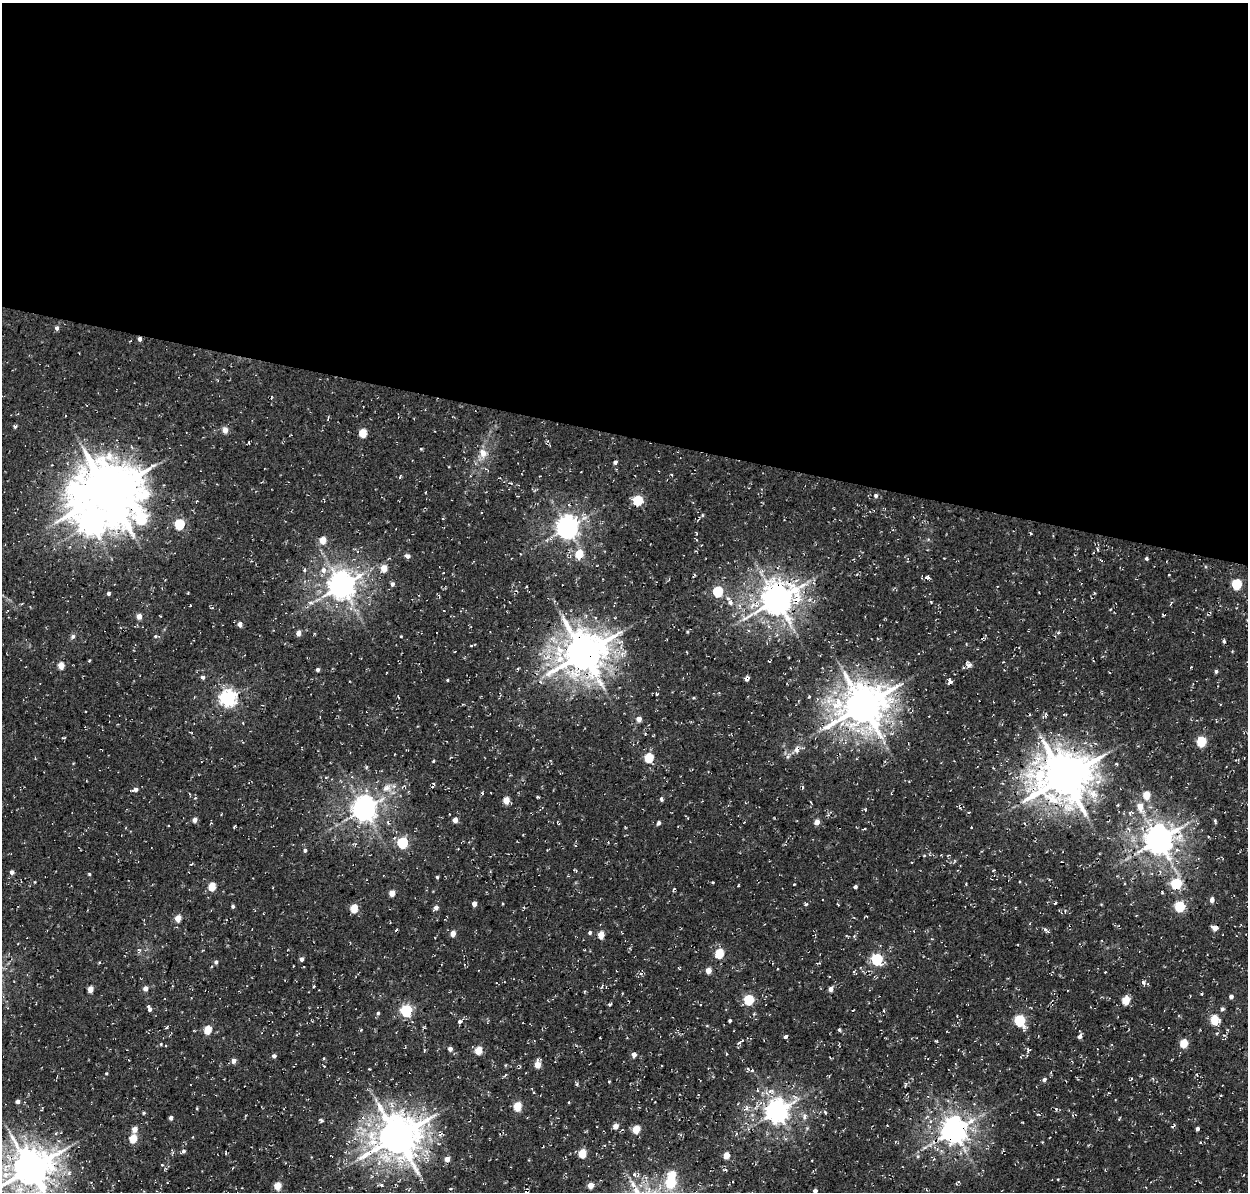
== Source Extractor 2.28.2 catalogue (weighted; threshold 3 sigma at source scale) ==
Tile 3 of 4 x 4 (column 3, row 1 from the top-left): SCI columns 2628-3873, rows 3893-5082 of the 5246 x 5340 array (HDU 1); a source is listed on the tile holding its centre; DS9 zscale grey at full resolution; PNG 1250 x 1194 px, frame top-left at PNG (2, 3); no overlay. Shown black and unused: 36% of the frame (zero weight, under 3 of 4 exposures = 8% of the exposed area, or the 3 px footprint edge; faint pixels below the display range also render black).
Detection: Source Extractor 2.28.2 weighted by HDU 2 'WHT'; one run over the whole footprint, this tile lists its part. Background 0.00446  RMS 0.0022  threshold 0.00995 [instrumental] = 3 sigma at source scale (4.5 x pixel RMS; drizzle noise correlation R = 1.50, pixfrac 1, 0.0396/0.0396 arcsec/px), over >= 5 px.
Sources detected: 214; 2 inside a brighter object's white glare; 5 cosmic-ray / hot-pixel residue — not listed; the other 207 listed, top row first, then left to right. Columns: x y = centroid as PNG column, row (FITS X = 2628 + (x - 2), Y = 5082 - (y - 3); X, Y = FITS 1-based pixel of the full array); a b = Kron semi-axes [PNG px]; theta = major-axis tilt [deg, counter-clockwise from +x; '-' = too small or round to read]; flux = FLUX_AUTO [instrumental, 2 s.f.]
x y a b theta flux
57 328 5 4 - 0.7
140 339 4 4 - 0.78
15 426 4 4 - 0.49
225 430 5 4 - 2.1
363 433 5 5 - 7
421 448 5 3 - 0.21
483 453 13 9 -70 2.2
615 462 4 4 - 0.63
400 477 6 3 81 0.25
108 492 21 18 7 1100
876 496 5 4 - 0.53
638 500 6 5 - 14
702 515 5 4 - 0.32
141 519 13 10 51 24
91 524 11 9 -25 160
179 524 5 5 - 15
567 528 8 7 - 170
696 533 5 2 - 0.18
1031 533 3 3 - 0.2
323 540 5 4 - 3.6
579 554 6 5 - 5.4
408 556 6 5 - 0.86
1146 558 4 4 - 0.37
1101 560 6 3 -37 0.24
384 568 5 5 - 3.6
323 570 8 7 - 1.3
1169 575 3 2 - 0.14
927 577 7 5 -20 0.57
392 584 5 4 - 0.61
1237 584 6 5 - 14
341 586 9 8 - 300
526 587 3 2 - 0.26
718 591 6 5 - 16
109 593 4 4 - 0.54
776 600 11 9 38 440
730 602 10 7 -68 1.1
310 603 8 5 5 0.67
190 605 3 2 - 0.13
139 616 4 4 - 1.9
160 616 2 2 - 0.18
240 624 5 4 - 0.97
687 632 5 4 - 0.24
298 633 4 4 - 1.5
1058 633 5 4 - 0.3
73 636 7 5 46 0.56
155 636 5 4 - 0.34
401 636 3 3 - 0.17
1224 641 5 4 - 0.33
471 646 6 3 19 0.24
583 653 13 11 39 730
61 665 5 4 - 3.3
968 665 8 6 -32 0.7
518 668 5 3 - 0.21
318 670 4 3 - 0.57
1216 671 4 4 - 0.41
203 677 4 4 - 0.61
747 679 5 4 - 0.79
447 680 4 3 - 0.2
951 682 7 4 -56 0.63
600 683 18 9 -44 2.6
657 694 4 4 - 0.23
809 696 4 4 - 0.21
228 698 6 6 - 73
863 706 14 12 33 700
639 719 5 5 - 1.6
820 728 6 6 - 0.52
1041 737 7 4 -17 0.53
64 738 7 2 12 0.18
1201 742 5 5 - 13
796 750 12 8 73 1.3
788 757 8 5 62 0.59
649 758 5 5 - 10
433 761 4 3 - 0.22
1064 777 15 14 - 920
387 788 15 11 36 2.5
135 789 5 5 - 1
1146 795 5 5 - 4.8
538 797 5 3 - 0.22
661 799 6 4 -82 0.46
506 800 5 4 - 3.9
1140 807 9 6 -78 2.6
364 809 8 7 - 220
865 809 4 4 - 0.27
1130 814 7 3 -89 0.33
195 820 4 4 - 1.3
455 820 4 4 - 1.6
1215 821 4 3 - 0.36
817 822 5 5 - 1.6
659 823 5 4 - 0.56
1158 840 9 8 - 360
402 843 6 5 - 18
305 850 5 4 - 0.45
924 856 4 3 - 0.15
994 870 4 3 - 0.19
576 871 4 4 - 0.24
12 872 5 4 - 0.83
89 874 4 4 - 0.23
437 877 4 4 - 0.29
35 882 4 2 - 0.16
713 882 3 2 - 0.28
1176 884 6 5 - 19
212 886 5 4 - 5.9
855 887 4 3 - 0.63
392 893 4 4 - 2.6
1212 900 5 4 - 1.2
474 904 4 4 - 1.4
806 904 5 3 - 0.29
233 906 4 4 - 0.42
1179 907 6 5 - 15
354 908 5 5 - 6.4
436 908 6 4 44 1.1
178 918 5 4 - 3.4
1215 928 5 4 - 1.7
1048 931 5 4 - 0.51
590 932 4 4 - 0.43
453 934 4 4 - 2.1
601 935 5 4 - 4
139 950 6 3 -17 0.29
719 953 5 5 - 9.6
301 959 4 4 - 0.8
877 959 6 5 - 24
216 962 5 4 - 0.61
708 971 4 4 - 2.2
1105 972 2 2 - 0.15
1143 982 6 5 - 0.5
314 986 3 2 - 0.19
145 988 5 5 - 1.3
90 989 4 4 - 2.7
831 989 4 4 - 1.4
1202 993 3 2 - 0.26
1231 997 4 4 - 0.77
749 1000 5 5 - 13
1126 1000 5 5 - 6.1
610 1004 4 3 - 0.33
149 1009 7 4 -67 0.92
1222 1009 5 4 - 0.55
406 1011 6 5 - 28
884 1011 5 3 - 0.19
378 1013 4 4 - 0.32
1020 1020 6 5 - 19
1214 1020 6 5 - 8.4
460 1021 6 4 29 0.46
730 1021 3 3 - 0.38
707 1026 5 3 - 0.19
166 1028 5 3 - 0.24
207 1030 5 4 - 7.2
839 1030 5 4 - 0.31
785 1036 4 3 - 0.45
1080 1036 5 5 - 0.8
936 1041 3 2 - 0.23
739 1043 6 3 22 0.34
1184 1043 5 5 - 6.7
161 1044 4 4 - 0.2
450 1049 4 4 - 0.86
1028 1049 7 3 82 0.36
479 1050 5 5 - 5.3
634 1054 4 4 - 1.3
726 1054 4 3 - 0.21
274 1056 4 4 - 0.72
324 1058 4 3 - 0.22
234 1061 4 4 - 1.4
537 1064 6 4 -88 3.2
324 1066 4 2 - 0.2
752 1070 4 4 - 0.25
505 1075 5 3 - 0.3
1044 1079 5 5 - 0.64
1131 1079 4 2 - 0.22
609 1081 3 3 - 0.19
17 1102 4 4 - 0.74
569 1102 4 2 - 0.18
517 1106 5 5 - 7.1
747 1108 7 6 - 0.76
42 1109 6 2 73 0.21
1056 1109 4 3 - 0.37
777 1111 8 7 - 200
825 1112 6 3 -47 0.31
143 1113 4 3 - 0.25
804 1117 10 6 -84 0.79
171 1118 4 4 - 0.73
321 1120 6 4 -46 0.34
615 1126 6 5 - 1.5
134 1129 5 5 - 1.9
636 1129 5 5 - 4.9
1197 1129 4 3 - 0.58
953 1131 8 8 - 280
56 1134 5 4 - 0.33
397 1137 12 12 - 720
133 1139 5 5 - 6.6
925 1147 7 4 19 0.48
184 1151 6 4 6 0.46
226 1153 3 2 - 0.4
582 1153 5 5 - 7
365 1155 28 9 30 4.4
726 1155 5 4 - 3.3
917 1156 5 4 - 0.55
447 1159 4 4 - 1.8
162 1165 4 3 - 0.2
30 1169 12 11 - 640
634 1174 5 5 - 0.54
6 1175 18 9 11 4.5
670 1183 6 5 - 14
381 1185 6 4 -28 0.47
590 1185 5 5 - 2.3
278 1186 5 5 - 5.2
450 1189 4 3 - 0.2
527 1190 6 3 68 0.38
815 1191 4 4 - 0.74
Overlapping masked pixels (flux is a lower limit): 6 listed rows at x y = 140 339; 776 600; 583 653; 747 679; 1064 777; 527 1190
Isophote crosses this tile's border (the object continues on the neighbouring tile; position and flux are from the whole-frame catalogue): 3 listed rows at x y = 30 1169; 6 1175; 815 1191